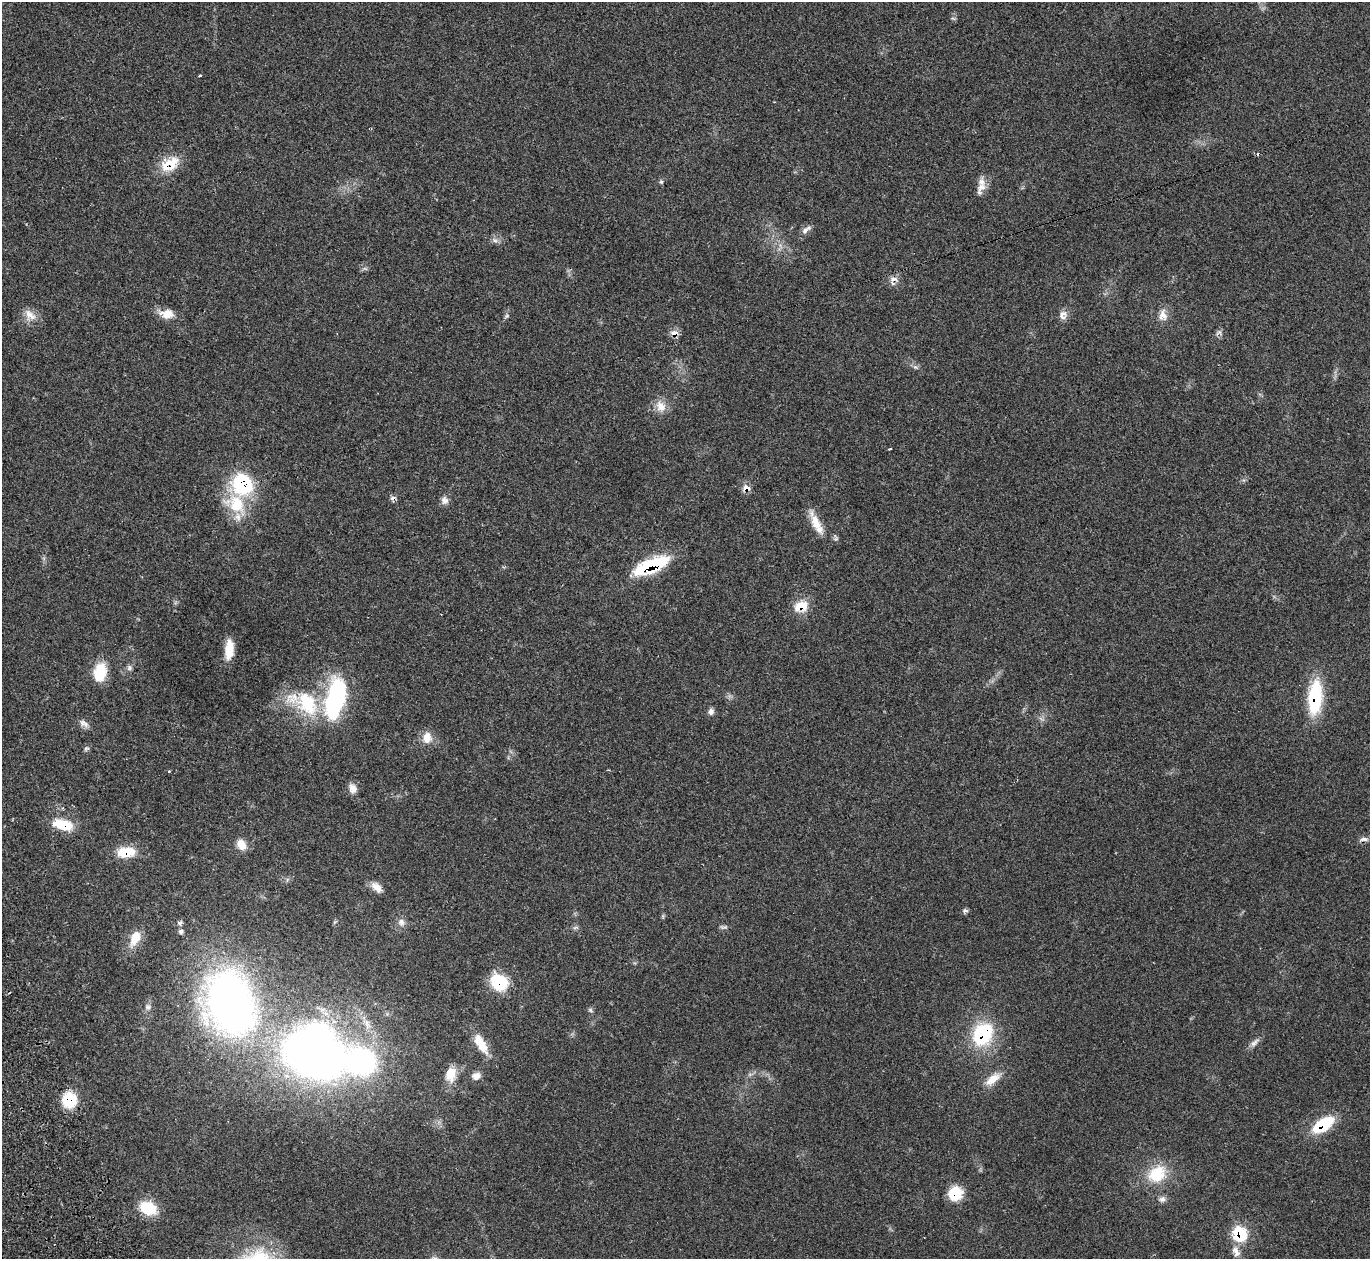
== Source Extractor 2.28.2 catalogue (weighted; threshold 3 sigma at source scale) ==
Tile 7 of 4 x 4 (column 3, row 2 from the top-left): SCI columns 2787-4154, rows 2695-3951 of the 5588 x 5512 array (HDU 1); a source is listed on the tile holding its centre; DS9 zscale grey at full resolution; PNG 1372 x 1261 px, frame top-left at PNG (2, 2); no overlay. Shown black and unused: <1% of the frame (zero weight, under 2 of 3 exposures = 3% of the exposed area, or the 3 px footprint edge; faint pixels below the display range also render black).
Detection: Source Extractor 2.28.2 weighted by HDU 2 'WHT'; one run over the whole footprint, this tile lists its part. Background 0.0987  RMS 0.0078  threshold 0.0352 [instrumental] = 3 sigma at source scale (4.5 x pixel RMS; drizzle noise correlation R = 1.50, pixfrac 1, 0.05/0.05 arcsec/px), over >= 5 px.
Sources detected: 74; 1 inside a brighter object's white glare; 1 cosmic-ray / hot-pixel residue — not listed; the other 72 listed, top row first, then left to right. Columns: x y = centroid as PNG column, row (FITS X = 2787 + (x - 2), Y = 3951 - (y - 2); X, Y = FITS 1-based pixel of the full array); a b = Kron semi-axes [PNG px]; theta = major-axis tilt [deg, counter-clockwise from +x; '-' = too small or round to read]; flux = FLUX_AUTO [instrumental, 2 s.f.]
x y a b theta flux
953 18 7 4 -19 1
199 76 3 3 - 2.3
170 164 26 15 28 19
661 182 6 5 - 1.2
981 187 22 10 66 7.7
806 230 16 6 34 3.5
495 240 9 6 -21 2.6
365 269 7 4 -19 1.4
893 280 14 11 58 5.1
166 314 20 11 -9 9.3
30 315 20 12 -41 8.3
1063 315 13 11 69 5
1163 315 15 11 -82 7
507 316 8 5 51 1.7
674 333 9 7 -5 5.6
1219 333 10 7 8 2.4
915 367 8 4 -35 1.8
661 406 16 13 -61 9.2
889 449 3 3 - 1.7
243 484 22 19 -49 62
746 488 8 6 -10 6.3
393 498 8 5 0 2.4
445 500 11 9 -71 3.9
236 504 35 23 -38 36
816 523 34 9 -64 13
651 565 36 12 23 59
801 606 17 12 18 14
229 649 19 8 86 16
129 668 8 6 56 2.4
100 672 20 13 79 23
1315 697 39 15 85 48
335 699 44 18 78 110
307 703 38 27 -55 52
711 711 9 7 87 2.9
82 723 11 8 -67 3.7
427 737 14 11 86 9.5
86 748 8 6 35 1.6
169 771 3 3 - 1
353 788 12 9 -69 5.7
63 825 21 10 -13 24
1364 839 11 6 -1 3.3
241 845 14 10 -54 8.8
126 852 19 10 5 21
376 887 16 9 -43 6.5
965 910 8 5 1 1.7
401 922 11 10 - 4.4
180 923 7 6 - 2
575 927 9 4 9 1.5
723 927 11 5 -4 1.8
181 932 6 6 - 2.2
135 938 20 10 65 14
499 982 17 14 -37 35
230 1003 71 53 -72 390
147 1007 8 7 - 2.5
590 1010 7 5 -37 1.4
367 1024 20 7 -66 8.1
983 1034 21 16 62 62
1254 1043 16 6 43 3.9
481 1044 28 10 -59 16
314 1056 48 34 -25 550
362 1061 47 31 -17 160
450 1074 17 12 80 13
476 1076 10 8 26 5.3
993 1079 24 10 39 11
69 1100 15 14 - 28
1323 1124 23 11 33 37
1157 1174 26 20 39 28
955 1193 13 13 - 23
1162 1199 10 8 6 3.2
148 1208 17 12 -24 28
1240 1233 12 11 - 37
1236 1251 16 9 -64 5.7
Overlapping masked pixels (flux is a lower limit): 17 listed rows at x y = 170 164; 893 280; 674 333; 243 484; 746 488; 393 498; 651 565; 801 606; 1315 697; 63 825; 126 852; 499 982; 983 1034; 69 1100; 1323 1124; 955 1193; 1240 1233